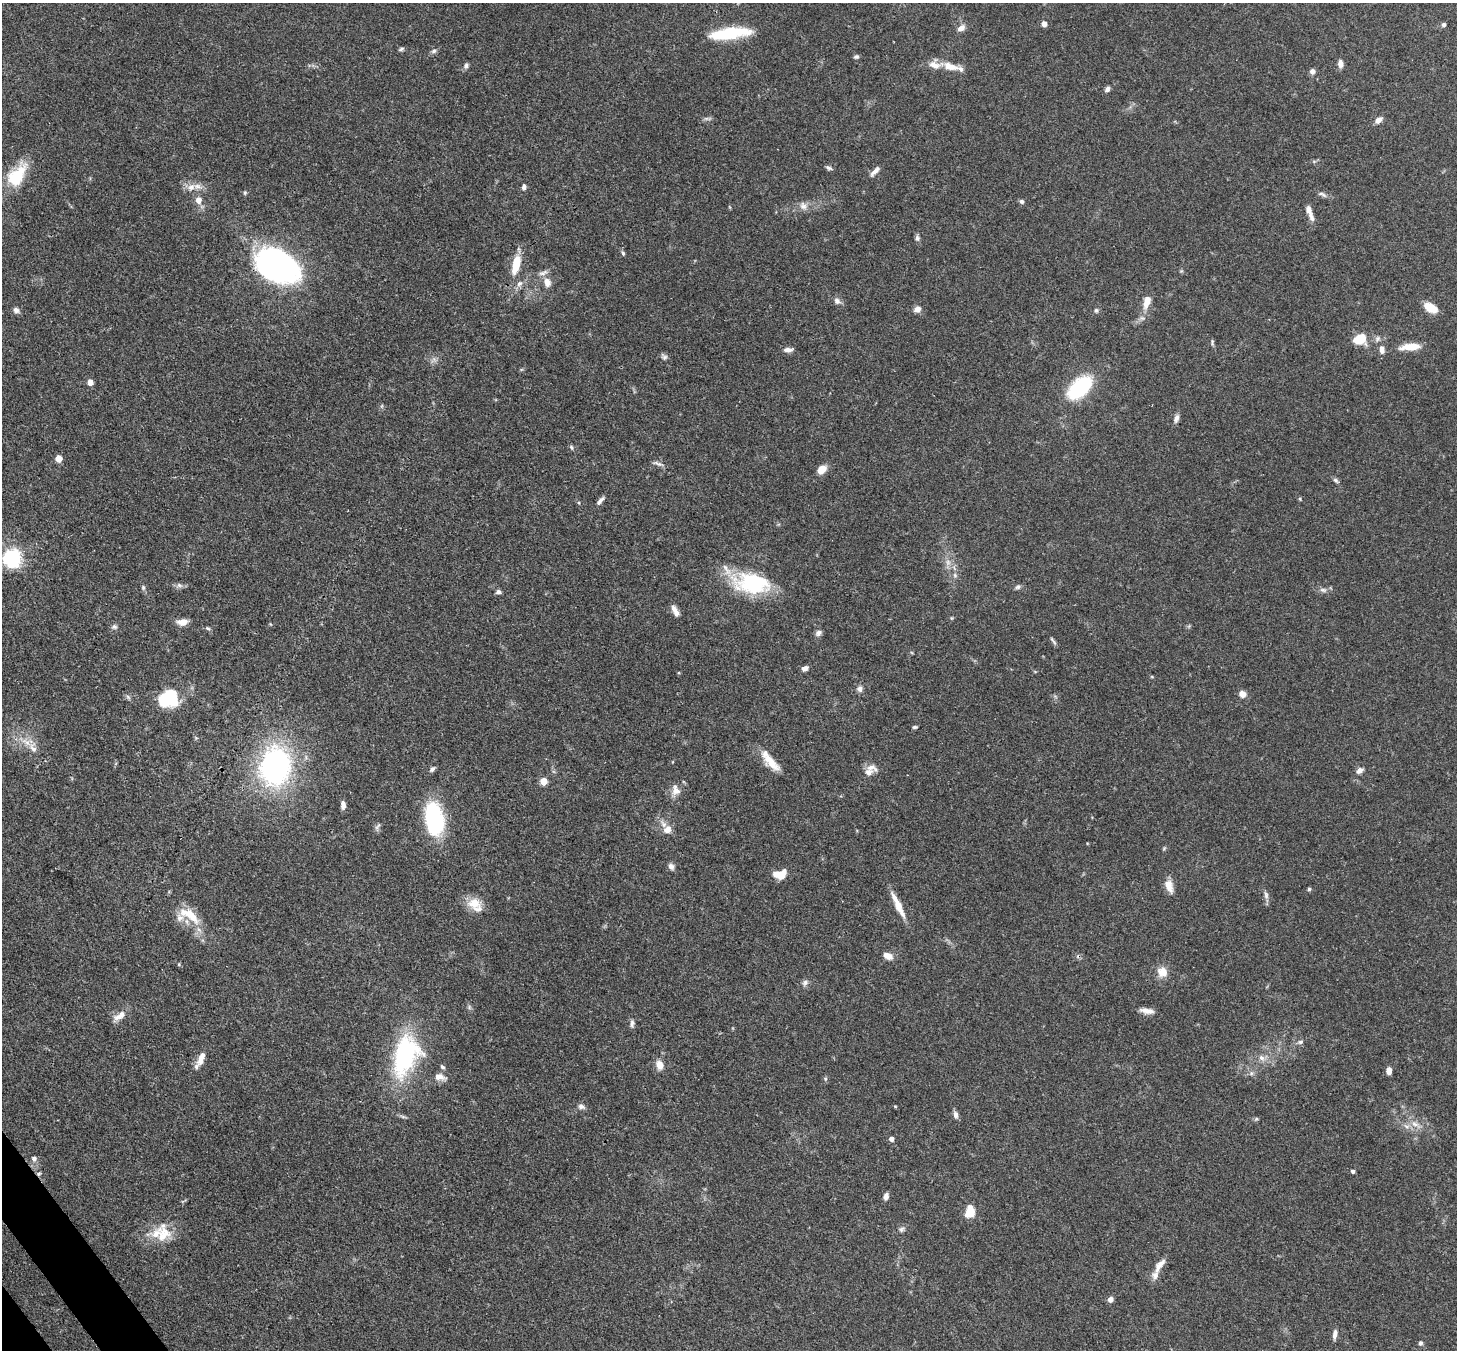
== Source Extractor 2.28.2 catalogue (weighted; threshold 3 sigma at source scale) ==
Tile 7 of 4 x 4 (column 3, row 2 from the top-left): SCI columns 2987-4441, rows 2905-4252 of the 5973 x 5945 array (HDU 1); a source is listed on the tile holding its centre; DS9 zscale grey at full resolution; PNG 1459 x 1352 px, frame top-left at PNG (2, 3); no overlay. Shown black and unused: <1% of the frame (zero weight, under 3 of 4 exposures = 7% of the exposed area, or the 3 px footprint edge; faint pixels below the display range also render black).
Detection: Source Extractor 2.28.2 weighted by HDU 2 'WHT'; one run over the whole footprint, this tile lists its part. Background 0.154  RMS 0.0047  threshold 0.021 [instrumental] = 3 sigma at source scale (4.5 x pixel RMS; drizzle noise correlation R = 1.50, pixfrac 1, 0.05/0.05 arcsec/px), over >= 5 px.
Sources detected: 145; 1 too faint to see at this stretch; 3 inside a brighter object's white glare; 2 cosmic-ray / hot-pixel residue — not listed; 9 inside a brighter listed object's ellipse — not listed separately; the other 130 listed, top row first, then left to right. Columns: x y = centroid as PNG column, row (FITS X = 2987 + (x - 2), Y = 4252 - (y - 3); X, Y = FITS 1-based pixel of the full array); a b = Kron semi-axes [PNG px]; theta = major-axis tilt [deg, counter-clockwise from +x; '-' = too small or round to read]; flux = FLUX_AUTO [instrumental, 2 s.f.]
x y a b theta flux
1044 24 4 4 - 4.4
1444 24 5 5 - 1.1
961 28 11 7 35 2.5
730 33 44 11 7 25
401 49 8 4 17 0.9
434 51 8 5 18 1.1
856 57 6 5 - 0.94
1340 64 8 6 -86 2.8
466 66 8 6 89 1.2
950 66 25 9 -16 7
1312 71 7 6 - 1.6
1107 89 7 5 49 1.4
707 119 13 4 2 1.1
1379 120 9 6 41 2.4
829 168 9 5 -25 1.1
875 171 16 5 46 2.3
17 175 32 17 54 19
191 187 12 8 35 3.4
524 187 7 5 74 1.3
1322 194 13 5 -24 1.6
198 200 7 6 - 3.9
1021 201 6 5 - 1.1
803 206 12 10 -45 3.1
1309 210 12 7 -70 2.5
917 238 8 6 -87 1.3
623 253 6 4 -72 0.81
274 263 44 26 -26 140
516 265 24 9 76 11
1181 271 5 5 - 0.56
547 282 12 9 -82 3.7
519 284 10 7 43 2.2
837 301 9 7 -54 2.1
1147 302 18 9 73 5.5
1430 307 12 7 -27 11
917 309 8 7 - 2.7
16 310 8 6 -41 1.8
1096 310 6 5 - 0.85
1359 339 13 10 11 11
1377 339 9 7 65 1.6
1212 342 9 4 -81 0.83
1410 347 25 8 4 7.5
788 350 11 6 1 2.3
1382 350 10 6 -83 2.6
664 357 9 7 -50 1.4
90 382 5 4 - 4.8
1080 387 18 10 43 56
1176 418 11 6 74 2
571 447 7 4 -61 0.83
59 458 5 5 - 8.3
658 464 15 5 -18 1.6
822 469 9 7 40 5.9
1336 480 10 5 -41 1.1
1300 499 5 3 - 0.48
600 501 14 5 47 1.7
12 558 7 6 - 210
955 575 7 5 -69 1.1
752 583 42 22 -7 40
179 585 9 6 -16 1.5
143 587 7 5 -76 0.97
1018 587 8 5 35 1.1
1323 590 10 6 -8 1.8
498 592 7 5 3 1.2
675 611 14 6 -62 2.9
951 618 6 4 -90 0.5
183 622 11 7 5 4.4
114 627 8 7 - 1.3
208 628 7 4 -20 0.8
818 633 9 7 41 1.6
1053 641 13 3 -51 1
805 668 8 6 22 1.9
860 689 9 7 -86 1.8
1242 694 9 7 -31 3
128 697 7 4 -45 0.94
172 698 18 11 -77 21
915 727 6 4 1 0.7
26 742 16 8 -34 4.7
770 761 28 11 -46 8.3
275 766 32 25 83 110
871 767 18 8 -17 3.1
432 769 7 5 45 1.4
1359 771 9 6 40 2
544 781 5 5 - 10
675 790 16 11 -83 4.2
343 805 9 5 -86 2.2
434 819 37 19 -81 42
377 827 11 4 50 1.1
667 829 13 10 45 4.1
1164 848 5 4 - 0.58
671 866 9 6 -58 1.8
780 874 13 8 9 8.1
1169 886 16 9 -71 4.7
1309 889 5 5 - 0.65
1266 895 10 6 -82 1.7
474 903 19 15 -8 7.9
898 905 34 7 -64 7.5
189 915 36 13 -34 12
887 956 9 6 -22 4.4
179 964 5 3 - 0.44
1162 972 12 12 - 5.6
805 983 9 7 66 1.6
469 1007 7 4 -73 0.86
1147 1011 18 6 -9 3.3
120 1016 19 8 31 4.3
632 1023 10 5 82 1.5
1300 1042 8 5 16 1.2
405 1055 45 25 73 62
201 1058 19 7 70 4.9
1262 1058 9 7 -40 2.3
659 1065 10 8 -66 4.4
442 1067 7 4 -44 0.81
1389 1071 7 5 -88 3
1251 1073 7 6 - 1.2
440 1077 16 9 -11 3.2
825 1079 6 5 - 0.75
581 1106 9 7 -28 1.7
895 1106 5 3 - 0.43
955 1115 9 6 -83 1.8
1256 1119 6 5 - 0.74
1415 1124 15 7 -34 3.6
891 1139 4 4 - 2.4
34 1159 7 6 - 1.5
1353 1171 4 4 - 1.2
886 1196 8 5 68 2.3
970 1212 13 10 75 7.5
902 1229 9 6 44 1.4
163 1234 29 18 89 11
1160 1265 26 8 54 4.5
1110 1299 6 5 - 2.3
1335 1334 13 5 82 1.9
1420 1343 5 5 - 1
Overlapping masked pixels (flux is a lower limit): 1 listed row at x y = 274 263